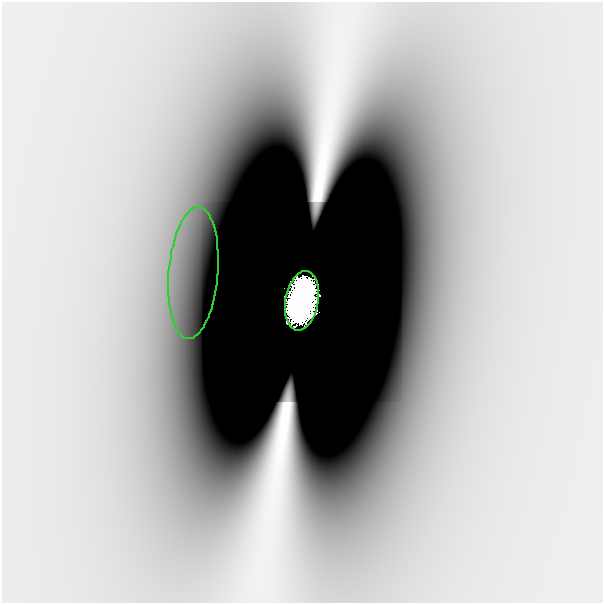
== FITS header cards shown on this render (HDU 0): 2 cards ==
NAXIS1  =                  601
NAXIS2  =                  601

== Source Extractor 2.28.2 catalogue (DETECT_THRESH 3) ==
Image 601 x 601 px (HDU 0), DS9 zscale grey, 1 PNG px = 1 image px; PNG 605 x 605 px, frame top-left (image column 1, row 601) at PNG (2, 2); each listed source drawn as its Kron ellipse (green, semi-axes under 4 px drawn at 4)
Background -8.80e-10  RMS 3.5e-10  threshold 1.06e-09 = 3 sigma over >= 5 px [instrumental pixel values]
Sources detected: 4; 2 with non-positive FLUX_AUTO (blend fragments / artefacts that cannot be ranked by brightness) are neither listed nor drawn; the other 2 listed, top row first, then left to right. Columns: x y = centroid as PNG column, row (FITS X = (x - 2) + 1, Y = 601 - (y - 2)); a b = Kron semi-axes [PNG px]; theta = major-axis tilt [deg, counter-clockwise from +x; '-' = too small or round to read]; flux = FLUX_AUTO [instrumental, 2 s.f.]
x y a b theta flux
193 273 66 24 85 3.2e-06
302 301 30 16 80 7.3e+01
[2 non-positive-flux detections neither listed nor drawn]